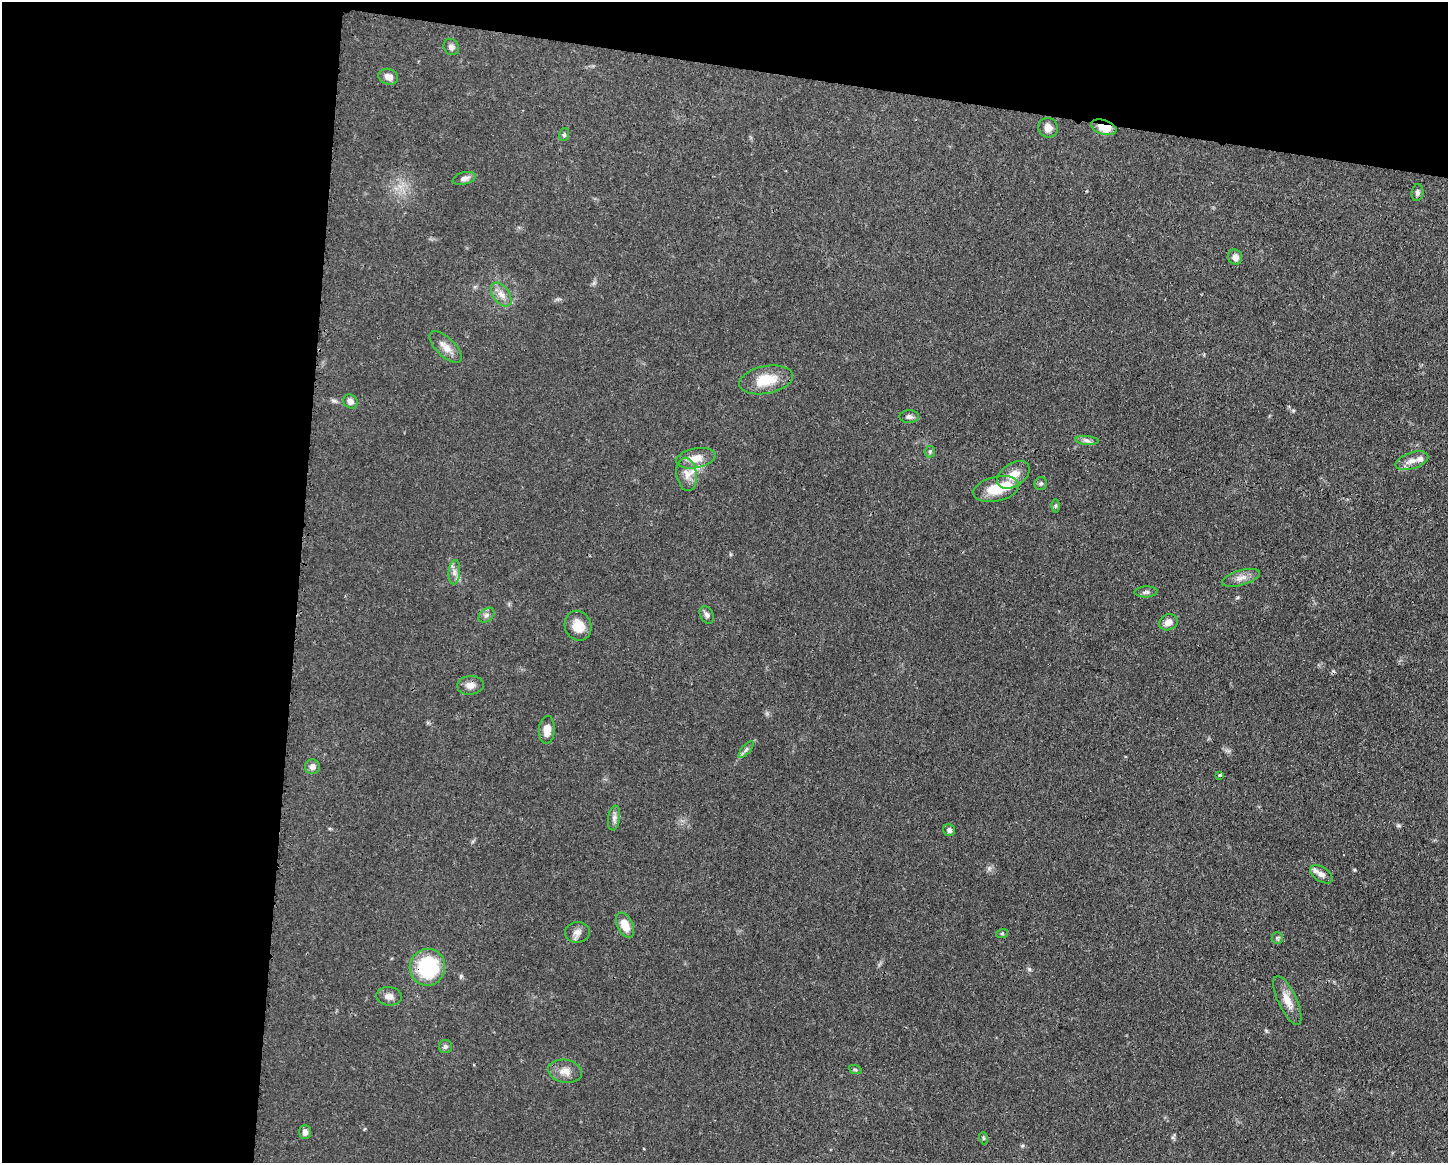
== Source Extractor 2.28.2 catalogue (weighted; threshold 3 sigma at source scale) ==
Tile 1 of 3 x 4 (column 1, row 1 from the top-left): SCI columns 117-1562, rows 3486-4646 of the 4683 x 4649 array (HDU 1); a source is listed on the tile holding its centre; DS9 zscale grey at full resolution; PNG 1450 x 1165 px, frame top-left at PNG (2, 2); each listed source drawn as its Kron ellipse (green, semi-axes under 4 px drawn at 4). Shown black and unused: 27% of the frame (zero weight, under 3 of 4 exposures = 1% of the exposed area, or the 3 px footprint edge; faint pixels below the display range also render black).
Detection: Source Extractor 2.28.2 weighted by HDU 2 'WHT'; one run over the whole footprint, this tile lists its part. Background 0.0591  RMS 0.0043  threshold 0.0194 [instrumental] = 3 sigma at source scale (4.5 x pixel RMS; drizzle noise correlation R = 1.50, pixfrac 1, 0.05/0.05 arcsec/px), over >= 5 px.
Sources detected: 52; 3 inside a brighter listed object's ellipse — not listed separately; the other 49 listed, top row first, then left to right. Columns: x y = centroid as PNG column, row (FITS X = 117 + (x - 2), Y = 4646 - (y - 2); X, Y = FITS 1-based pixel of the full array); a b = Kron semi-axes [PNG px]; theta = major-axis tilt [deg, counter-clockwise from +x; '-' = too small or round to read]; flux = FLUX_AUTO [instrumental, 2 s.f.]
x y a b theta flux
451 47 8 7 - 1.9
388 77 10 8 -18 2.7
1104 127 13 7 -18 8.4
1048 128 10 9 - 3.3
564 135 7 5 75 0.69
464 178 12 6 13 1.8
1417 193 8 6 82 1.3
1235 257 7 7 - 2.5
501 295 13 8 -54 3.1
446 347 20 9 -44 4.2
766 380 27 14 11 12
350 401 7 6 - 2.2
909 417 10 6 1 1.5
1087 441 11 4 -5 1.4
930 452 6 5 - 0.72
696 458 20 10 10 5.7
1412 461 17 8 18 3.1
687 474 17 10 -82 4.2
1013 475 18 11 34 5.4
1041 484 7 6 - 0.83
996 489 23 12 13 10
1056 506 6 4 90 0.66
454 572 12 6 85 2
1241 578 20 7 16 3.2
1146 592 11 5 3 1.2
486 615 9 6 41 1.3
707 615 9 6 -64 1.3
1168 622 10 7 25 2.9
578 626 15 13 -70 6.4
470 685 13 9 5 2.7
547 730 14 8 86 4.7
746 750 10 3 50 1
312 767 7 7 - 1.9
1220 775 3 3 - 0.61
614 818 12 6 82 1.7
949 830 6 5 - 1.2
1321 874 12 7 -33 2.3
625 925 13 8 -65 5.7
577 932 12 10 8 2.4
1002 934 6 4 19 0.52
1277 938 6 5 - 0.71
427 967 18 17 - 29
389 996 13 9 -6 2.6
1287 1000 26 9 -65 5.4
445 1047 6 6 - 0.94
855 1069 7 4 -20 0.6
565 1071 17 11 -10 4.1
305 1132 7 6 - 1.8
983 1138 6 4 -71 0.54
Overlapping masked pixels (flux is a lower limit): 2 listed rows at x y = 1104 127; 427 967
Unlisted compact peaks at least as high as the median listed source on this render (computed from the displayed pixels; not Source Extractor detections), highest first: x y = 1029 969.